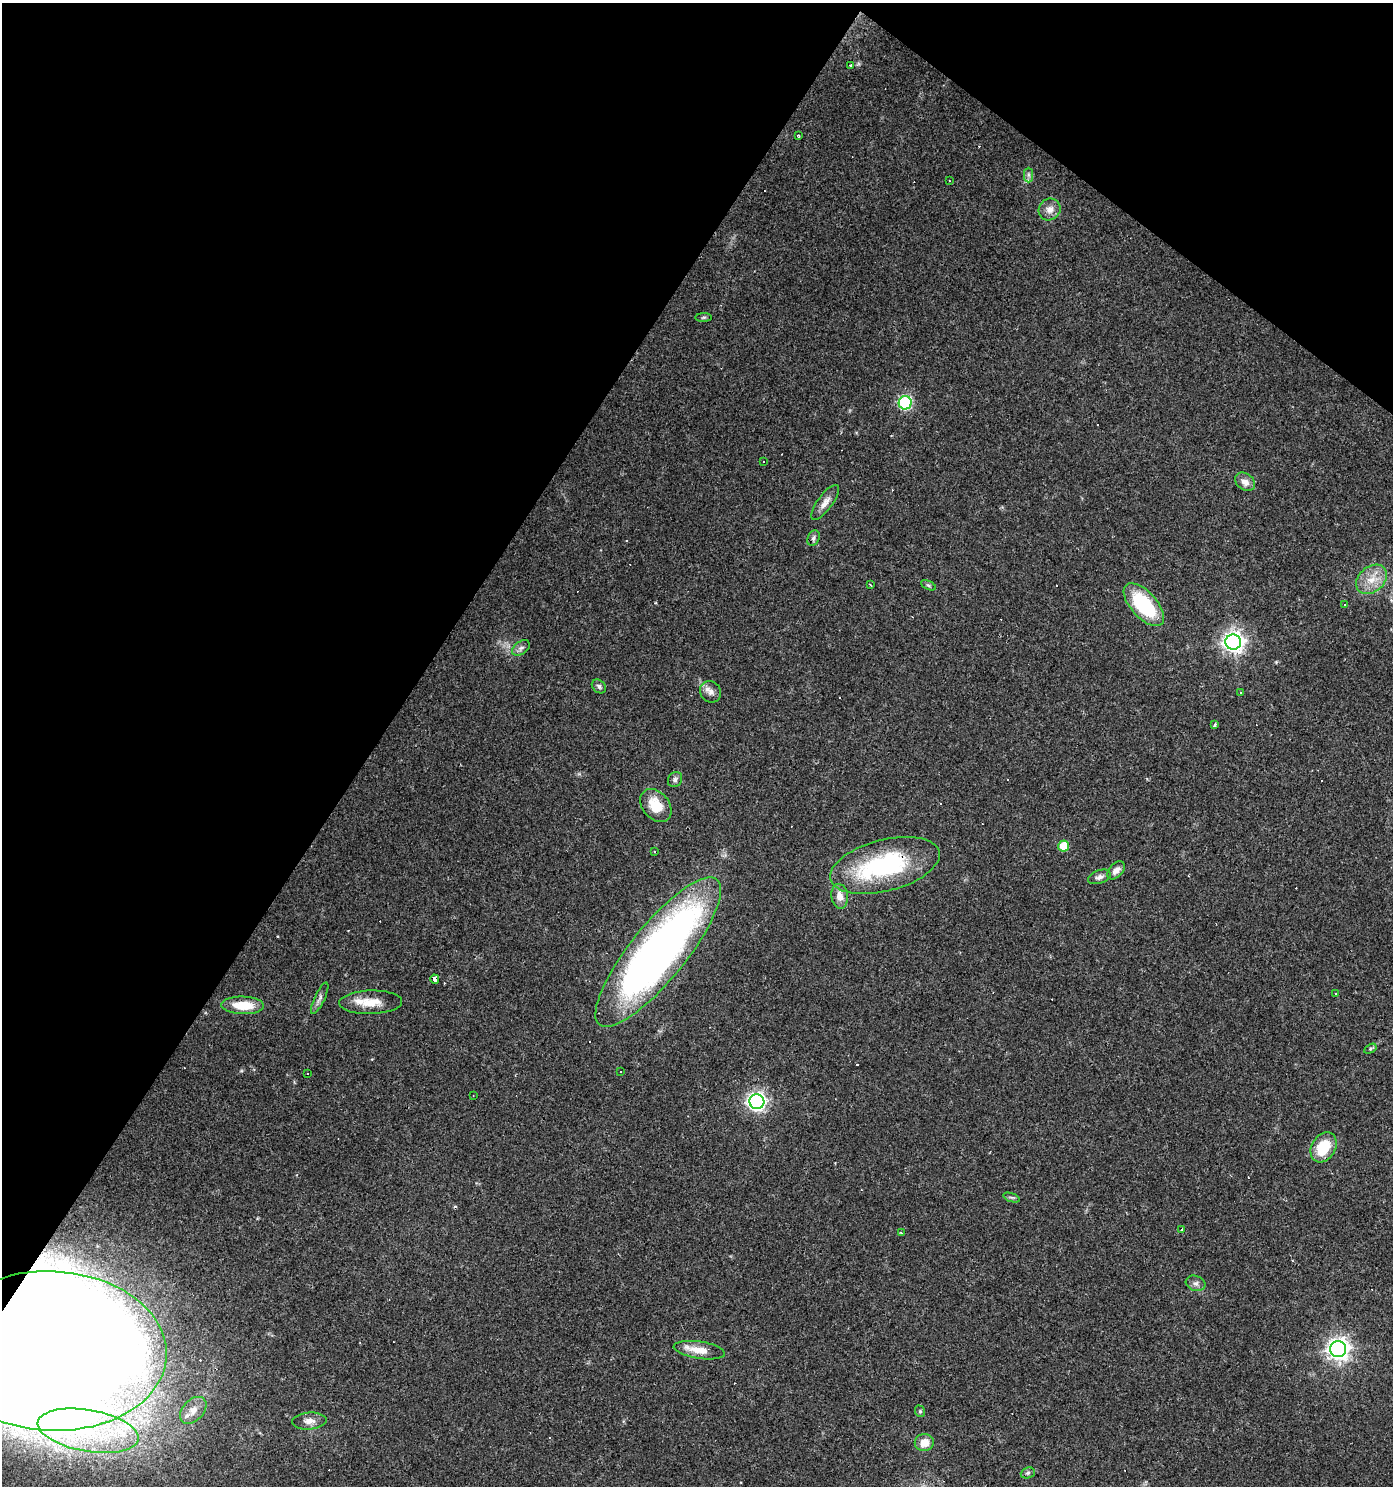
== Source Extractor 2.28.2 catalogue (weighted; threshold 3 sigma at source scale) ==
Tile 2 of 4 x 4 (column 2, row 1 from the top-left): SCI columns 1638-3028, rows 4455-5938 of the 5988 x 5939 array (HDU 1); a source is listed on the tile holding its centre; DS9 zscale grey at full resolution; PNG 1395 x 1488 px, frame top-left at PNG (2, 3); each listed source drawn as its Kron ellipse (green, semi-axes under 4 px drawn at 4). Shown black and unused: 33% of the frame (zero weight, under 3 of 4 exposures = <1% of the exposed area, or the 3 px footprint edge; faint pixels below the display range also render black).
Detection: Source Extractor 2.28.2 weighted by HDU 2 'WHT'; one run over the whole footprint, this tile lists its part. Background 0.029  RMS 0.0038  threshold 0.0173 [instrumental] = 3 sigma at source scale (4.5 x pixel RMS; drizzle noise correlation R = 1.50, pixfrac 1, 0.0396/0.0396 arcsec/px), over >= 5 px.
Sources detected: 89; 1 inside a brighter object's white glare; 33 cosmic-ray / hot-pixel residue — neither listed nor drawn; the other 55 listed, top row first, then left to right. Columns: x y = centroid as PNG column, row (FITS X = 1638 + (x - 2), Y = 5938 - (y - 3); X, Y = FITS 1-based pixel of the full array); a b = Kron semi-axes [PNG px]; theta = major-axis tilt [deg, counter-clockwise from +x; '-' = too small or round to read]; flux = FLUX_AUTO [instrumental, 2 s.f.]
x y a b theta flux
851 66 4 3 - 1.6
799 136 3 2 - 0.48
1028 175 7 4 -89 0.91
949 181 2 2 - 0.34
1050 209 11 10 - 2.9
704 317 8 4 1 0.61
905 403 6 6 - 53
764 462 3 3 - 1
1245 482 11 8 -37 2.8
825 502 21 7 53 3.1
813 538 8 6 65 1
1371 579 17 12 40 6.4
870 585 3 2 - 0.77
928 585 8 4 -27 0.62
1344 604 3 2 - 0.4
1144 605 26 13 -48 29
1233 642 8 7 - 210
521 648 10 6 35 1.3
599 686 8 6 -42 0.92
711 692 11 10 - 2.4
1240 693 3 3 - 0.49
1215 724 4 3 - 1.5
675 779 8 6 53 1.1
656 806 18 13 -50 9.4
1064 846 5 5 - 11
654 852 3 2 - 0.61
885 865 56 25 14 49
1116 870 10 6 46 2.1
1099 877 12 6 19 1.5
840 896 12 8 -84 3.5
658 952 93 28 51 250
435 979 5 4 - 3.2
1336 994 3 3 - 0.44
320 998 17 5 65 1.7
371 1002 31 12 2 7.6
243 1005 21 8 -2 9.9
1370 1049 7 4 31 0.63
621 1072 3 2 - 0.57
307 1073 2 2 - 0.4
473 1096 2 2 - 0.29
757 1102 7 7 - 130
1323 1147 16 12 59 13
1011 1197 8 3 -19 0.69
1182 1230 3 3 - 4.3
901 1233 3 3 - 0.94
1195 1283 10 7 -18 1.5
1338 1349 8 8 - 240
699 1350 26 8 -9 6
52 1351 115 79 -3 1200
193 1410 16 10 47 3.8
920 1411 6 5 - 0.6
309 1421 17 8 4 3
88 1431 51 20 -10 41
924 1443 9 8 - 4.7
1028 1473 7 5 20 0.85
Overlapping masked pixels (flux is a lower limit): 2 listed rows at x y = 885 865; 52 1351
Isophote crosses this tile's border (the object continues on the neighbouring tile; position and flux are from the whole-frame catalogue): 1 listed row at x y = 52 1351